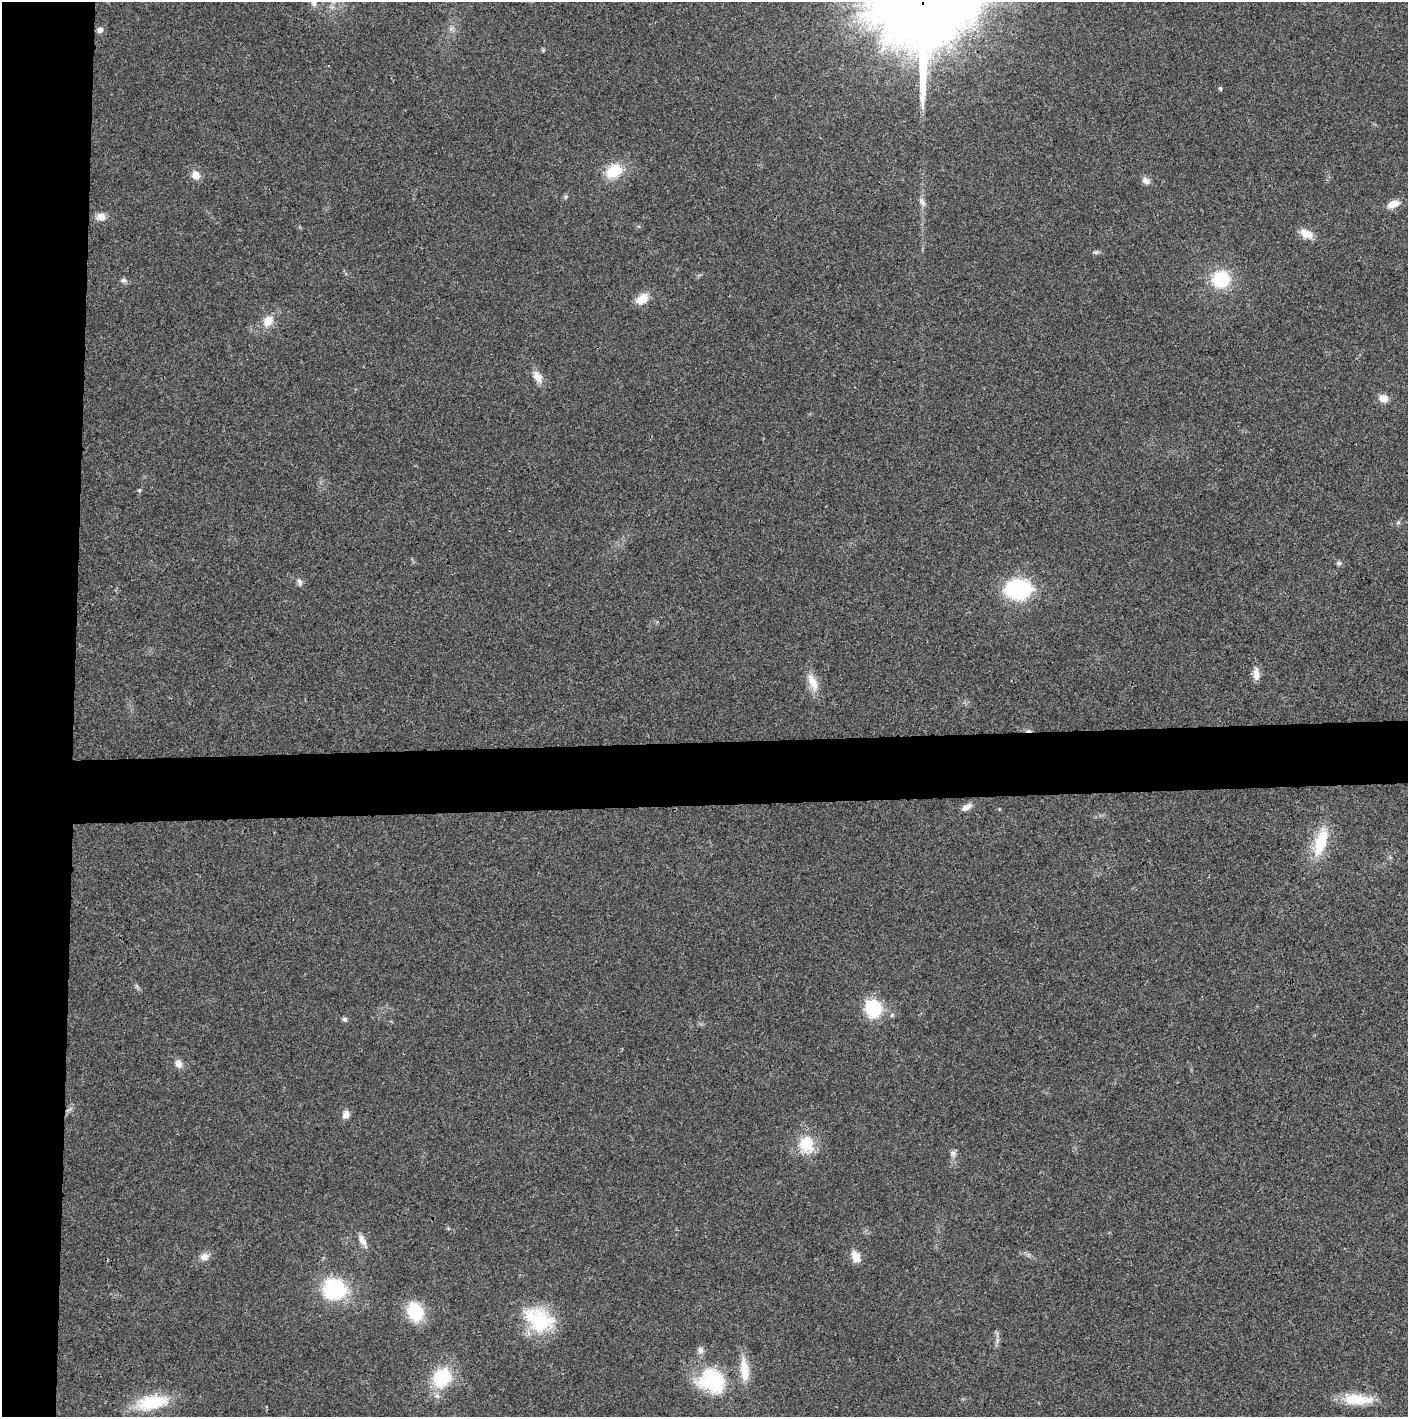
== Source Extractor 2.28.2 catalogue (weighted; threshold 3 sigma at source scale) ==
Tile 4 of 3 x 3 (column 1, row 2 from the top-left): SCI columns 4-1409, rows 1415-2829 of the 4221 x 4243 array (HDU 1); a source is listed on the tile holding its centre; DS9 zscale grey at full resolution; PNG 1410 x 1419 px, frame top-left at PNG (2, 2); no overlay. Shown black and unused: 9% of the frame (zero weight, under 3 of 4 exposures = <1% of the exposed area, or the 3 px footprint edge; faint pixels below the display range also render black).
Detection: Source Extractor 2.28.2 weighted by HDU 2 'WHT'; one run over the whole footprint, this tile lists its part. Background 0.019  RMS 0.0051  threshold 0.023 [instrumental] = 3 sigma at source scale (4.5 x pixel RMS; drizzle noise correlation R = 1.50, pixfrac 1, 0.05/0.05 arcsec/px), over >= 5 px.
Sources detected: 46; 1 cosmic-ray / hot-pixel residue — not listed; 1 inside a brighter listed object's ellipse — not listed separately; the other 44 listed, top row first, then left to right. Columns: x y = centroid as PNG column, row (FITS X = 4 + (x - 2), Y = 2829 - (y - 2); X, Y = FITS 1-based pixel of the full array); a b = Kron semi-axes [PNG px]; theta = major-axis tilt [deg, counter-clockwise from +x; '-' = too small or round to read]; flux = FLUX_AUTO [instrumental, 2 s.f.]
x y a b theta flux
314 3 8 7 - 1.8
100 30 6 6 - 2.3
1220 88 5 4 - 0.74
614 171 15 11 34 16
196 175 10 9 - 4.3
1146 181 11 8 -54 2.3
566 197 7 4 70 0.85
922 202 12 5 -59 1.9
1393 204 12 7 25 6
101 216 10 10 - 4.1
1306 234 16 10 -30 5.2
1096 252 8 5 25 0.96
1221 279 17 17 - 23
124 280 8 6 0 1.2
642 299 16 10 37 6.9
268 321 16 12 59 6.2
537 376 14 9 -62 4.9
1383 398 9 8 - 4.7
139 490 5 4 - 0.54
1398 523 6 4 19 0.73
1339 563 7 5 -1 1.1
299 582 9 6 -73 1.7
1018 589 15 12 0 82
1256 674 16 8 -89 3.9
813 682 26 10 -65 6.8
967 807 14 6 29 3
1321 842 37 13 73 19
873 1008 15 14 - 26
344 1019 7 6 - 1.1
179 1064 10 8 -65 3
346 1114 10 8 53 2.9
807 1144 24 20 -79 14
953 1153 9 6 -63 1.6
362 1241 19 7 -62 3.5
204 1257 13 9 5 3.3
856 1257 13 9 -63 5.3
335 1289 18 17 - 46
415 1311 17 13 -72 23
539 1320 40 26 -31 30
744 1371 31 10 -84 10
442 1378 19 16 53 28
712 1381 38 30 -31 34
1357 1399 38 13 -4 14
152 1402 37 16 9 24
Isophote crosses this tile's border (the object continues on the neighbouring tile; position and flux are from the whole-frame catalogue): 1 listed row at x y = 314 3